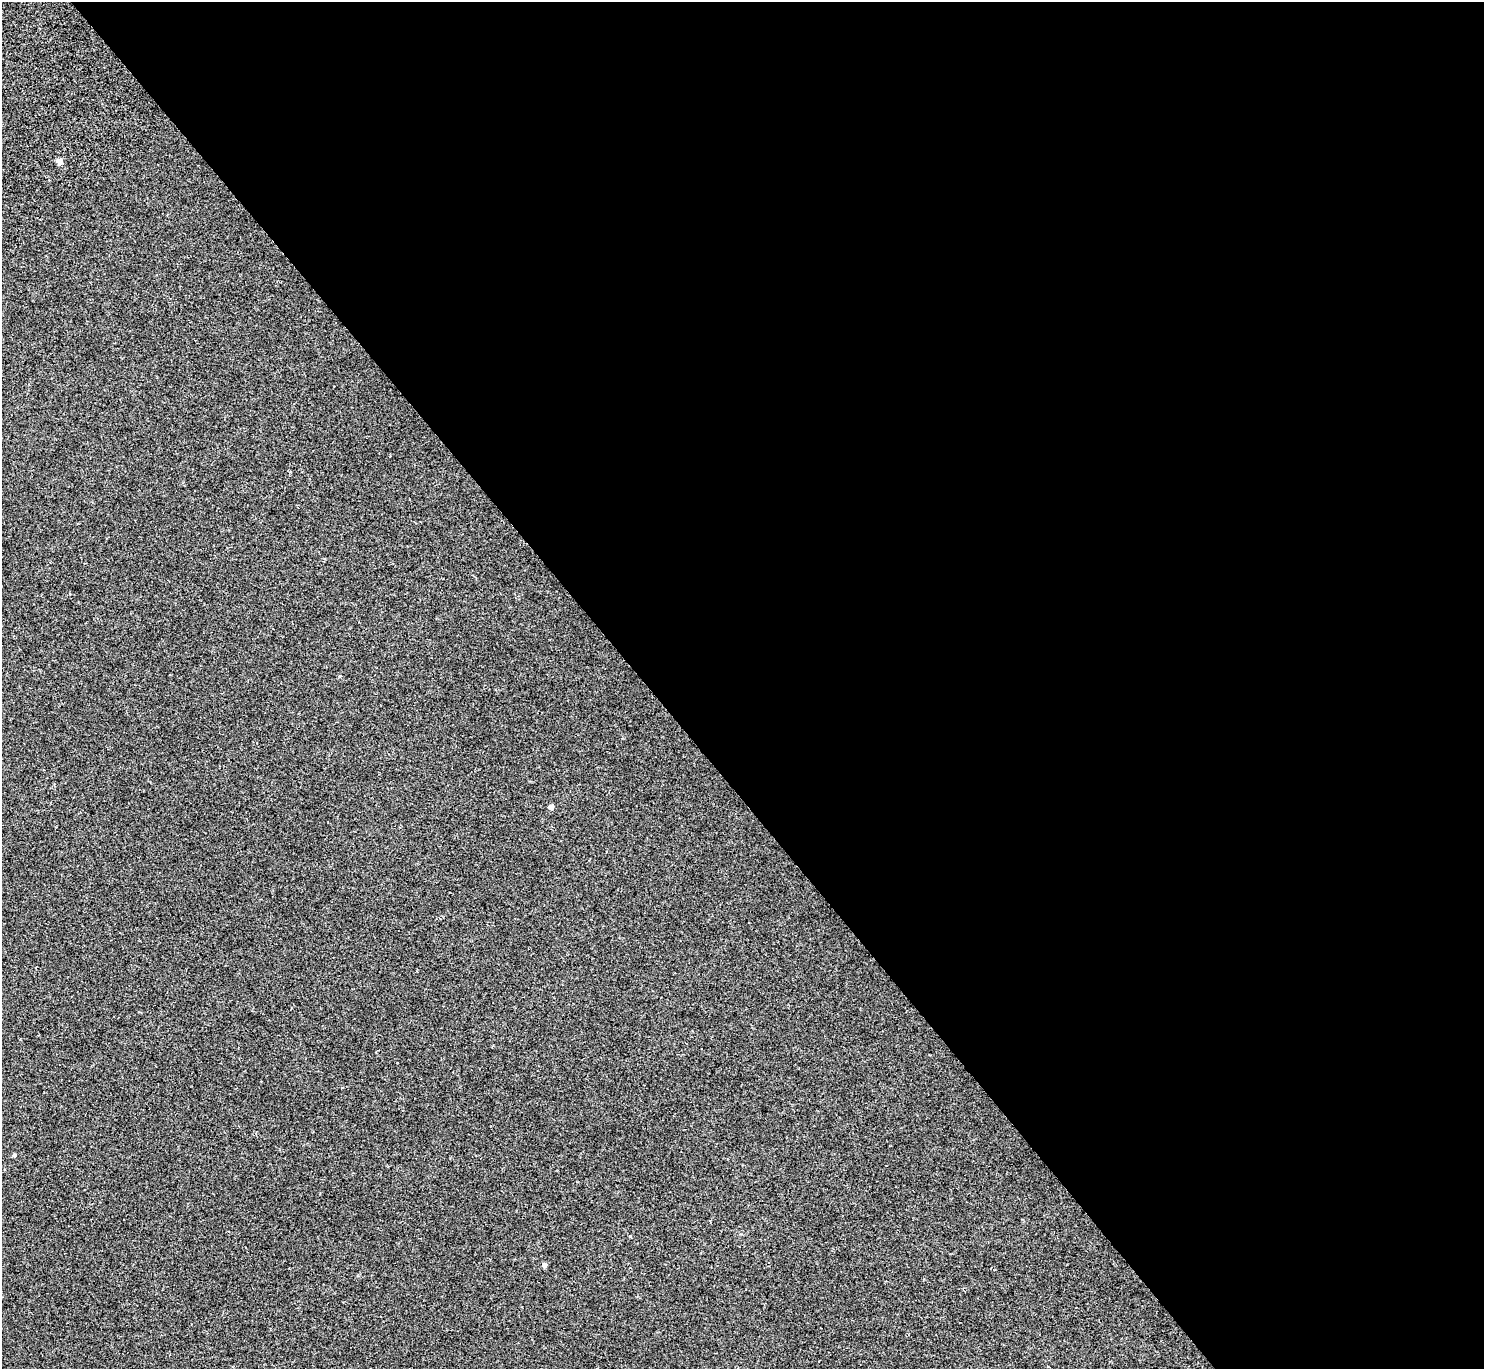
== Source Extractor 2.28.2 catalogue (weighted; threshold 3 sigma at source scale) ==
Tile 8 of 4 x 4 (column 4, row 2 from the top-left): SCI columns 4448-5929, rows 2896-4262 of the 5932 x 5928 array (HDU 1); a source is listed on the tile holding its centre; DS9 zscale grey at full resolution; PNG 1486 x 1371 px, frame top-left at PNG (2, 2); no overlay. Shown black and unused: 57% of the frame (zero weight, under 2 of 3 exposures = <1% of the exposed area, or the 3 px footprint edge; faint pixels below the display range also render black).
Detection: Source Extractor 2.28.2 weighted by HDU 2 'WHT'; one run over the whole footprint, this tile lists its part. Background 8.60e-04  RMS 0.0049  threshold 0.0222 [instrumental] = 3 sigma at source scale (4.5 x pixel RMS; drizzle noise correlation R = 1.50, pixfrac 1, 0.05/0.05 arcsec/px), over >= 5 px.
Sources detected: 5; all 5 listed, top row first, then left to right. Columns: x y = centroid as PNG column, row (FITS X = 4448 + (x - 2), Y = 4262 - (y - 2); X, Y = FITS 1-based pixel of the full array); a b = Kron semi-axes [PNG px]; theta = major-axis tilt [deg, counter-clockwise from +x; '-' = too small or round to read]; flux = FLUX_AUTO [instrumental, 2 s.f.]
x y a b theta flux
60 161 4 4 - 6.2
340 676 4 4 - 0.65
551 807 4 4 - 3.3
14 1155 4 4 - 0.97
544 1265 4 4 - 2